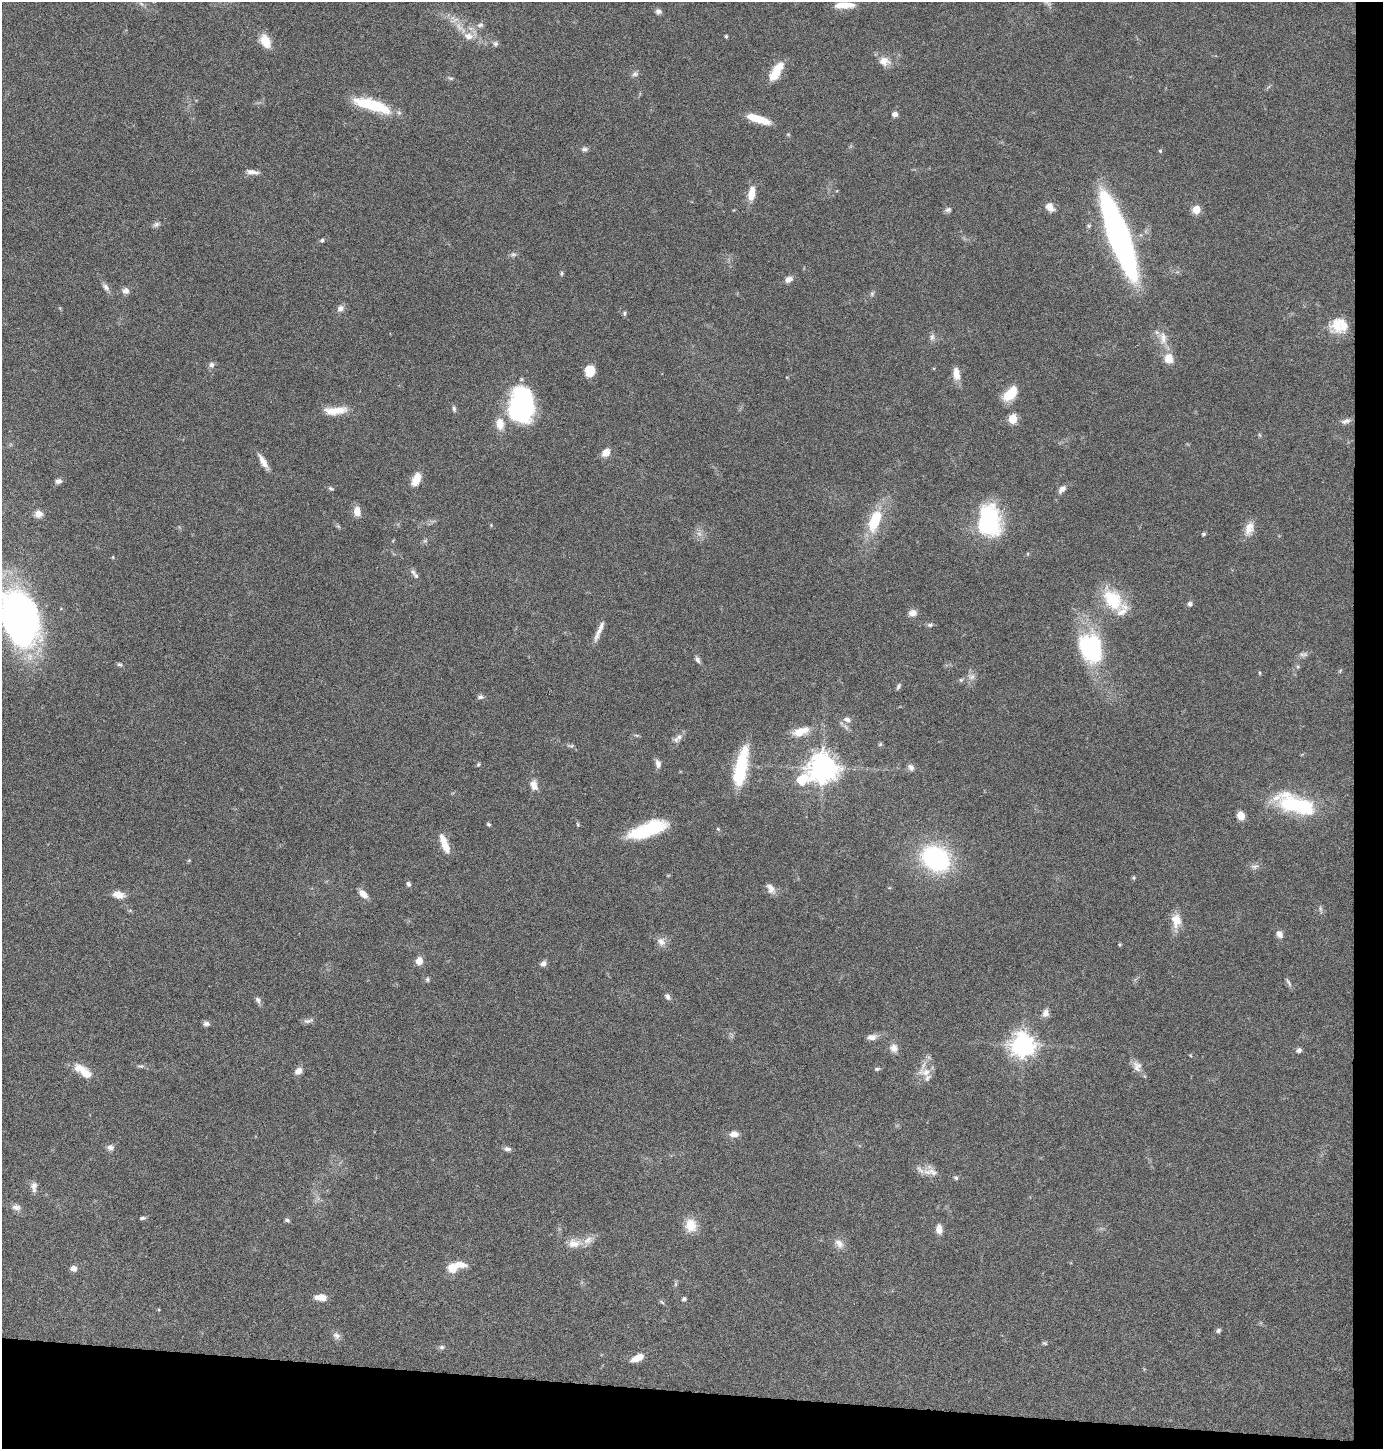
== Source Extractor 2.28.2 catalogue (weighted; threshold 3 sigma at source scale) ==
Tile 9 of 3 x 3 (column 3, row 3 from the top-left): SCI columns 2889-4269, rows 1-1447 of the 4372 x 4345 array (HDU 1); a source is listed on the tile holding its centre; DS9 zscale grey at full resolution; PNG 1385 x 1451 px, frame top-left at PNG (2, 2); no overlay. Shown black and unused: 6% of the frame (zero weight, under 4 of 8 exposures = <1% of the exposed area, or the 3 px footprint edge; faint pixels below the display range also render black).
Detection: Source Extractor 2.28.2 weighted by HDU 2 'WHT'; one run over the whole footprint, this tile lists its part. Background 0.0423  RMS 0.0035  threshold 0.0143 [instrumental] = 3 sigma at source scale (4.09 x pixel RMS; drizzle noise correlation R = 1.36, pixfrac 0.8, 0.05/0.05 arcsec/px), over >= 5 px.
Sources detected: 162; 3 too faint to see at this stretch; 1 inside a brighter object's white glare — not listed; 9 inside a brighter listed object's ellipse — not listed separately; the other 149 listed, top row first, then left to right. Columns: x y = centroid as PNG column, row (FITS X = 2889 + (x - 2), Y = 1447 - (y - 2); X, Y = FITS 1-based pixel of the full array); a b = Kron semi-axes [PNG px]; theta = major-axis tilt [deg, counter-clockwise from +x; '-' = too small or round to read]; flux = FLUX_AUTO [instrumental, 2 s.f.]
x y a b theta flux
844 5 24 7 1 4.6
658 11 8 6 -18 1
480 25 9 6 11 1
459 27 14 7 -66 2.6
468 36 13 9 -8 3
726 36 3 3 - 0.54
265 41 16 10 -62 5
495 44 7 7 - 0.78
884 61 15 12 -7 3.3
635 74 9 7 15 1
773 75 14 10 39 4.7
451 78 8 4 -8 0.55
371 105 40 11 -16 17
895 114 7 7 - 1.2
758 119 27 7 -18 7.5
585 149 9 5 0 0.84
1160 151 5 4 - 0.47
252 172 15 6 -8 1.7
751 193 17 8 80 4.4
1049 207 12 8 -44 2.4
1196 209 5 5 - 8.8
948 210 8 6 15 0.87
156 224 9 5 36 0.9
1118 236 63 14 -70 180
322 240 6 5 - 0.59
513 254 8 5 7 0.78
562 273 7 4 84 0.49
789 279 10 7 30 1.7
106 287 11 6 -56 1.3
125 291 9 8 - 1.5
340 308 10 8 28 1.4
625 313 6 5 - 0.55
1337 325 22 18 -82 6.7
932 337 10 6 75 1.1
1163 338 19 10 -82 3.7
1168 358 11 9 -89 4.4
212 365 7 7 - 1.2
590 371 10 9 - 7.1
956 374 14 7 -83 3.8
1010 394 18 9 45 8.3
521 403 26 21 -72 44
454 409 8 5 -81 0.72
335 411 29 9 3 5.8
1013 419 5 5 - 13
1346 421 14 7 14 1.5
500 424 15 10 -82 3.9
606 452 9 7 44 3.1
263 461 20 6 -59 2.8
416 479 15 8 64 5
58 481 8 6 9 1.2
331 488 7 5 -24 0.58
1062 489 12 7 46 1.6
357 511 11 7 -80 3.1
38 514 8 8 - 2.3
988 521 29 21 88 39
875 522 31 17 76 12
1249 529 19 11 75 3.5
1204 534 4 4 - 0.63
425 541 6 5 - 0.6
413 572 8 6 -37 0.93
1113 600 31 21 -52 14
1190 604 6 6 - 1
913 613 8 7 - 2.3
19 619 51 29 -75 150
930 625 8 5 0 0.73
599 631 29 5 66 2.7
1090 648 32 24 -70 33
1303 654 13 5 -1 1.1
697 660 9 5 -62 0.95
119 664 7 5 -25 0.6
1260 673 5 3 - 0.32
971 677 11 8 22 1.7
898 686 9 4 60 0.68
480 697 8 5 3 0.85
847 720 10 7 -18 1.5
801 731 23 10 19 4.8
636 735 6 4 -18 0.46
679 737 10 8 50 1.6
880 744 6 5 - 0.47
478 764 5 4 - 0.47
658 764 12 7 -76 1.5
741 767 39 11 78 20
911 767 9 7 -51 1.3
823 768 9 8 - 500
802 779 23 14 57 9.4
534 785 13 9 -70 2.5
1296 804 49 19 -20 26
1240 815 9 8 - 2.7
488 824 5 4 - 0.52
578 824 6 4 -87 0.38
718 829 5 4 - 0.33
647 830 38 13 20 22
445 844 23 7 -69 4.7
936 858 21 17 -32 54
189 860 6 3 19 0.31
1255 866 11 4 9 0.93
1134 878 6 5 - 0.45
408 884 6 5 - 0.79
771 889 14 9 -58 2.1
363 894 11 7 -44 2.8
118 895 12 8 -11 3.4
1320 909 8 4 -81 0.65
1176 920 17 12 -89 4.7
1279 934 9 7 -58 1.7
661 942 12 10 -39 2.1
419 961 8 6 76 3.2
543 963 8 6 35 1.2
427 979 7 5 90 0.55
1289 982 15 4 -61 0.86
667 997 8 6 -59 1
258 1000 10 6 -58 0.99
1045 1013 10 8 82 1.8
308 1021 15 5 11 1.2
206 1024 8 6 -4 1
872 1037 13 7 5 1.9
1022 1045 8 8 - 300
894 1048 11 10 - 2.2
1299 1050 7 6 - 0.96
141 1066 8 5 -13 0.64
1136 1068 20 7 -64 2.2
877 1069 8 5 1 0.56
83 1071 26 10 -36 5.4
298 1071 10 7 43 1.8
925 1072 18 9 -1 3
734 1134 9 6 -4 2.6
110 1147 9 7 6 1.3
507 1149 9 5 -10 1.1
920 1170 15 5 -49 1.6
933 1172 17 8 -37 2.5
956 1178 6 5 - 0.55
34 1187 14 7 88 1.7
16 1207 12 8 -10 1.6
142 1218 8 4 10 0.62
287 1220 7 4 -17 0.68
691 1225 16 13 -82 5.3
939 1229 10 6 -87 2.8
574 1243 16 11 2 3.7
839 1243 14 9 -53 2.3
73 1268 7 6 - 1.7
452 1268 9 8 - 5.4
676 1284 7 4 71 0.5
321 1297 13 6 -5 3.2
684 1299 5 5 - 0.72
662 1302 8 3 -44 0.46
1218 1330 6 5 - 0.7
336 1336 11 8 -32 1.4
1045 1343 6 5 - 0.47
442 1347 7 5 12 0.73
637 1358 14 6 26 3.8
Isophote crosses this tile's border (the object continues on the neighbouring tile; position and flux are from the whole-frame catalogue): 1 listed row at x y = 19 619